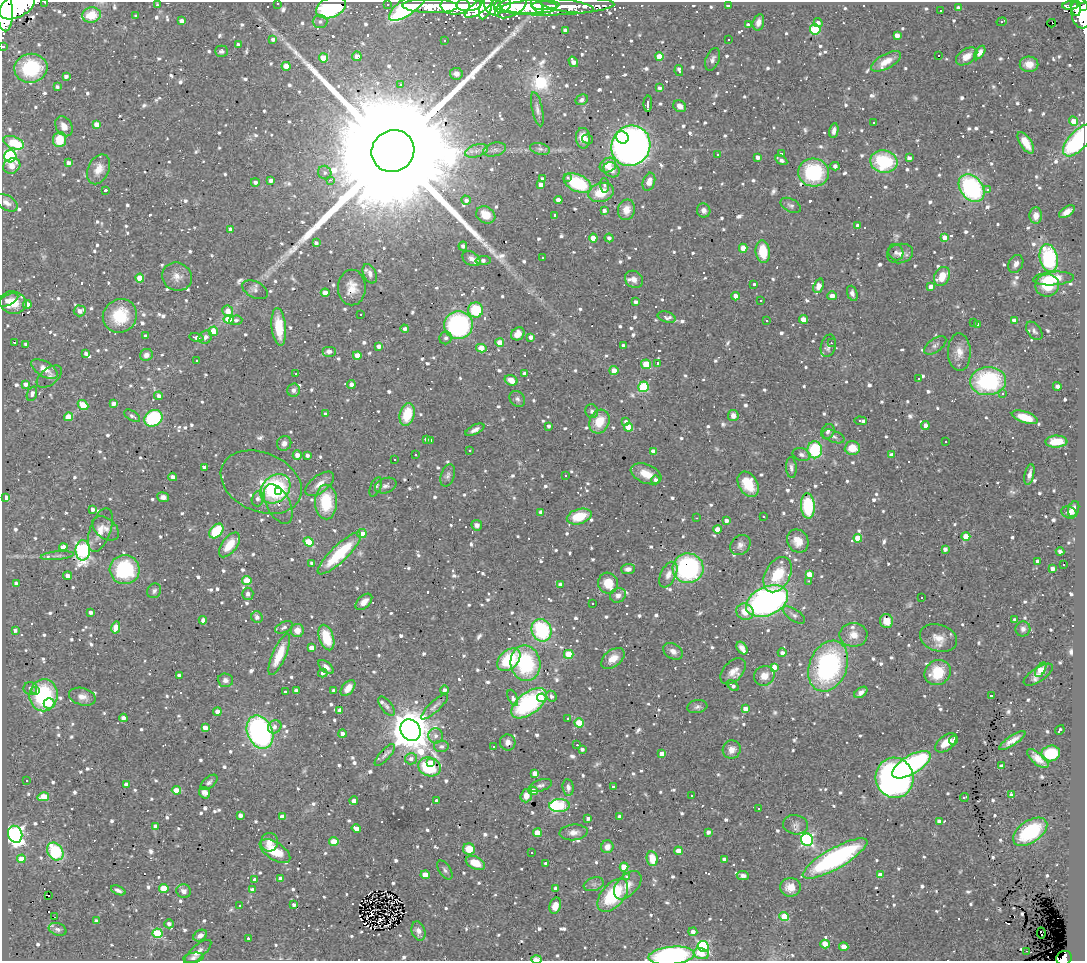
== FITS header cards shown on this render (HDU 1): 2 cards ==
NAXIS1  =                 1083
NAXIS2  =                  959

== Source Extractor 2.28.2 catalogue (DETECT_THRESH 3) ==
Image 1083 x 959 px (HDU 1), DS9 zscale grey, 1 PNG px = 1 image px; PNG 1087 x 963 px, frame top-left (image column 1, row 959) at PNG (2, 2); each listed source drawn as its Kron ellipse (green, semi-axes under 4 px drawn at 4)
Background 1.29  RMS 0.064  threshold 0.193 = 3 sigma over >= 5 px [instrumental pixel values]
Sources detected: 1466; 3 with non-positive FLUX_AUTO (blend fragments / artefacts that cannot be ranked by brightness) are neither listed nor drawn; of the other 1463, the 500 brightest by FLUX_AUTO listed and drawn (963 fainter detections omitted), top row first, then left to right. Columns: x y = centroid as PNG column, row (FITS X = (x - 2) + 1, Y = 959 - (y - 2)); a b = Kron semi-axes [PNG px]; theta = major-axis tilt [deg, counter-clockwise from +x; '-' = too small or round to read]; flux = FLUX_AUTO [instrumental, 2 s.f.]
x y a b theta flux
45 2 3 2 - 13
278 3 3 3 - 18
388 4 3 3 - 15
157 5 3 3 - 32
455 5 14 9 -1 3100
469 5 12 6 4 2900
493 5 11 8 -62 1800
503 5 9 7 36 1400
524 5 32 8 -4 6000
537 5 9 5 -59 1700
545 5 14 4 4 1800
1070 5 8 4 5 240
17 6 20 11 28 9100
407 6 22 8 36 810
430 6 28 7 -1 1300
557 6 57 8 2 1700
567 6 27 6 -8 940
729 6 4 4 - 24
331 7 15 10 22 510
480 7 17 6 36 1700
511 7 17 9 28 3100
1076 7 9 5 -80 620
1083 7 4 3 - 280
486 8 12 5 71 1300
958 8 4 4 - 22
4 10 21 8 -86 8800
940 10 3 3 - 30
1081 13 15 9 -81 1600
91 15 9 7 12 110
136 15 3 3 - 58
181 21 4 4 - 27
320 21 7 6 - 14
758 22 8 5 75 27
1001 22 5 3 - 43
818 23 4 4 - 17
1052 23 4 2 - 13
748 25 4 3 - 17
815 29 5 5 - 270
565 30 4 4 - 24
897 35 4 4 - 35
273 39 4 4 - 17
728 39 3 3 - 52
444 41 3 3 - 17
238 45 4 4 - 17
3 46 3 3 - 33
221 51 6 5 - 14
980 52 7 4 56 27
357 56 5 4 - 38
659 56 4 4 - 72
939 56 3 3 - 190
967 56 12 7 34 40
324 58 4 4 - 100
712 59 12 6 70 19
886 61 16 7 29 55
573 62 5 4 - 34
1029 64 9 7 -1 53
286 66 4 4 - 73
31 68 16 14 7 290
679 70 5 3 - 32
456 74 6 6 - 23
66 76 4 3 - 17
400 85 4 3 - 47
57 87 3 3 - 14
659 88 4 3 - 14
582 100 6 5 - 15
648 104 8 3 86 30
680 106 7 5 -34 26
537 109 17 5 -78 21
1073 121 4 4 - 53
874 123 3 3 - 33
96 124 4 4 - 39
64 126 11 8 -57 37
834 131 7 4 79 21
622 137 6 5 - 160
583 138 10 7 -85 41
588 139 5 4 - 15
59 140 7 6 - 110
1078 141 19 9 47 580
14 143 11 6 -21 200
1026 143 12 5 -56 65
631 146 20 19 - 3000
495 149 11 6 14 19
540 149 10 6 -14 14
393 151 22 20 35 460000
476 151 12 6 18 24
718 154 3 3 - 15
781 154 3 3 - 16
10 156 6 6 - 610
757 157 4 4 - 20
909 158 4 4 - 21
781 160 6 3 -31 16
884 162 14 11 -11 330
68 163 4 4 - 20
608 165 9 7 31 51
12 166 9 7 34 39
835 166 4 4 - 19
98 169 16 10 65 59
612 170 8 7 - 37
325 173 7 6 - 14
814 173 15 14 - 360
567 177 3 2 - 17
542 179 4 3 - 17
271 180 4 4 - 19
330 180 3 2 - 16
255 182 4 4 - 16
649 182 9 6 72 41
577 183 15 8 -25 310
541 185 4 4 - 45
604 185 7 4 -86 23
972 188 15 11 -51 660
105 190 3 3 - 68
987 190 3 3 - 40
601 192 13 9 18 120
466 200 5 4 - 19
558 200 4 4 - 33
7 203 12 7 -31 25
791 205 11 6 -28 15
626 210 10 8 77 49
704 210 7 6 - 19
604 211 4 3 - 16
1067 212 9 4 35 32
486 215 10 8 -30 81
555 215 4 3 - 15
1036 216 8 6 86 41
858 226 4 4 - 32
231 229 4 4 - 21
944 237 4 4 - 43
593 238 4 4 - 74
609 238 4 4 - 18
316 243 4 3 - 17
463 246 4 4 - 18
743 248 4 4 - 93
763 252 11 7 -84 120
896 252 8 7 - 15
900 253 13 9 13 31
542 258 3 3 - 260
1049 258 14 9 -79 410
471 259 10 6 -31 23
483 260 7 4 2 21
1016 264 9 7 61 26
370 274 10 6 -65 23
942 276 10 7 64 78
177 277 15 14 - 46
140 278 4 4 - 96
1053 278 20 6 4 120
634 279 9 8 - 30
754 284 3 3 - 19
1047 285 12 11 - 130
819 286 7 5 69 39
931 287 4 4 - 25
352 288 18 14 90 65
255 290 14 8 -27 21
325 293 4 4 - 34
852 293 8 5 -70 19
735 296 4 4 - 46
832 296 5 4 - 35
8 300 11 5 26 29
761 300 3 3 - 73
635 302 4 3 - 17
13 303 14 11 -11 75
27 304 4 4 - 35
476 310 7 7 - 180
80 311 6 5 - 25
228 311 6 5 - 51
361 314 3 3 - 31
120 316 17 16 - 190
667 317 9 5 -17 28
229 319 5 4 - 130
803 319 4 4 - 50
236 320 6 5 - 14
767 320 3 3 - 48
1014 320 4 4 - 37
973 323 3 3 - 31
977 324 4 3 - 14
458 325 14 14 - 700
279 327 19 7 -84 130
405 329 4 4 - 17
213 331 5 4 - 84
1034 331 10 6 -52 15
518 334 7 6 - 48
146 336 4 4 - 17
205 337 7 6 - 21
531 337 4 4 - 28
196 338 7 4 -10 27
446 338 6 6 - 15
14 342 3 3 - 71
500 343 4 4 - 66
831 343 3 2 - 37
26 344 4 3 - 14
935 345 13 6 35 18
379 346 4 4 - 20
623 346 4 3 - 15
828 346 11 7 75 20
481 348 5 4 - 85
329 351 7 5 0 19
959 352 19 11 -88 55
86 353 4 3 - 16
146 355 6 6 - 26
357 355 4 4 - 68
196 361 3 3 - 40
658 363 3 3 - 23
646 364 5 5 - 140
44 369 15 7 -30 55
614 371 4 4 - 49
525 373 4 4 - 14
296 374 3 2 - 17
49 377 14 8 37 22
919 379 3 3 - 20
511 380 6 5 - 57
988 381 18 14 5 530
26 384 4 4 - 22
351 384 4 4 - 21
1057 386 4 4 - 14
643 387 5 5 - 280
293 390 6 6 - 15
1003 393 3 3 - 42
32 394 7 5 69 16
159 396 4 4 - 19
517 399 9 7 -47 15
113 404 4 4 - 25
83 405 6 4 -41 140
592 411 7 6 - 14
326 414 4 3 - 14
407 414 11 7 76 140
132 416 9 4 -31 15
733 416 5 5 - 28
68 417 4 4 - 88
1025 417 13 5 -19 86
153 418 9 8 - 390
861 421 6 3 -3 40
599 422 12 9 65 100
626 422 4 4 - 14
925 425 4 4 - 28
549 426 3 3 - 14
628 427 4 4 - 100
475 430 10 4 27 20
828 431 8 6 60 18
833 436 11 6 -22 17
426 439 4 3 - 17
431 441 4 3 - 14
946 442 3 2 - 18
1056 442 11 6 2 81
284 443 7 7 - 27
852 448 7 7 - 64
469 450 3 3 - 16
815 450 8 7 - 260
653 452 4 4 - 48
297 455 4 4 - 33
307 455 4 4 - 14
415 455 3 2 - 24
801 455 9 6 -15 16
892 455 4 4 - 39
394 460 3 3 - 45
204 467 4 3 - 14
791 468 10 5 -87 15
646 474 16 9 -21 71
1029 474 10 4 77 20
448 475 11 6 72 17
565 475 3 3 - 13
173 477 4 3 - 22
656 480 4 4 - 18
261 482 42 29 -23 170
320 484 17 8 37 45
748 484 13 9 -59 120
386 486 11 7 20 19
376 487 10 5 67 14
275 489 17 13 44 500
279 492 3 3 - 190
163 497 6 5 - 21
6 498 4 3 - 61
258 499 8 6 75 19
326 502 17 11 -89 190
278 504 21 11 -62 45
808 506 12 7 -86 230
92 509 4 3 - 16
1074 509 8 5 73 32
541 512 4 4 - 16
1069 512 8 6 -17 20
579 516 13 7 16 130
763 516 3 3 - 16
697 518 3 2 - 35
726 521 4 4 - 22
477 525 5 5 - 18
106 528 15 10 -38 35
717 529 4 4 - 45
100 530 23 10 71 53
216 531 8 6 48 180
362 534 5 4 - 61
966 536 4 4 - 89
858 538 4 4 - 100
798 541 12 10 -59 62
309 542 5 4 - 140
229 545 14 7 53 85
740 545 11 9 43 24
63 547 4 4 - 53
945 549 4 3 - 23
83 550 10 7 89 970
1060 551 4 3 - 14
339 553 29 8 44 270
57 556 16 3 6 14
1038 561 4 4 - 31
312 563 4 3 - 14
1064 565 3 3 - 61
688 568 15 15 - 660
125 569 15 14 - 380
628 569 7 5 3 20
1052 569 4 3 - 23
809 574 4 4 - 46
668 575 14 7 64 33
778 575 19 12 61 170
68 576 4 4 - 28
247 581 5 4 - 120
809 581 3 2 - 54
16 583 4 3 - 18
608 583 10 10 - 88
560 584 4 3 - 13
154 591 7 6 - 14
248 594 6 5 - 16
618 595 8 7 - 23
921 598 3 3 - 16
767 601 22 14 24 1500
364 602 10 6 44 40
593 603 3 3 - 17
91 612 4 3 - 17
745 612 9 8 - 65
794 615 13 5 -34 18
257 617 6 5 - 20
203 620 4 4 - 16
1015 620 4 3 - 18
886 621 7 6 - 58
116 627 6 4 76 88
284 627 9 5 26 14
1023 629 7 7 - 18
15 630 4 3 - 16
297 630 6 6 - 41
542 630 11 10 - 430
853 635 14 12 0 51
326 638 13 7 -72 140
938 638 19 13 -19 61
311 648 4 4 - 35
742 648 7 4 -54 23
673 651 10 7 -32 27
782 653 4 4 - 20
279 654 22 6 66 120
569 654 5 4 - 140
613 658 13 8 38 53
509 660 13 9 43 240
525 663 18 15 -79 410
828 666 26 18 68 810
326 667 9 5 -41 24
774 667 4 4 - 41
1041 670 8 4 59 140
733 671 15 9 47 45
938 672 14 12 34 150
323 673 4 4 - 14
179 675 4 3 - 15
1038 675 17 7 34 34
764 676 10 9 - 48
225 680 8 7 - 19
733 686 7 4 -40 16
30 688 7 6 - 18
348 688 9 5 51 40
334 690 4 3 - 14
444 690 4 4 - 18
35 691 3 3 - 93
296 691 4 4 - 26
285 692 3 3 - 910
861 692 7 4 37 21
44 695 16 14 82 420
551 696 6 5 - 16
991 696 3 3 - 38
82 697 14 8 -16 35
513 698 8 4 -66 27
542 698 5 4 - 30
49 703 5 5 - 65
529 703 20 10 38 630
387 706 11 5 -52 15
435 706 18 5 44 18
697 707 10 6 9 15
745 709 4 4 - 41
340 710 4 4 - 29
217 712 4 4 - 45
123 718 4 4 - 24
568 719 3 3 - 38
579 723 4 4 - 180
275 727 7 6 - 23
205 728 4 4 - 36
411 730 11 9 -59 18000
1060 730 5 3 - 32
260 732 17 12 -66 1100
342 733 4 4 - 22
436 736 7 7 - 20
953 740 4 3 - 40
1012 741 15 5 34 38
508 742 8 8 - 25
946 743 12 7 40 62
577 745 3 2 - 15
442 746 8 6 0 17
493 746 3 2 - 21
582 749 4 3 - 16
732 749 9 9 - 37
1051 753 9 7 14 180
662 754 4 4 - 62
385 755 14 5 48 17
411 759 6 5 - 21
1038 759 13 5 -40 41
431 762 4 3 - 38
911 765 22 9 31 850
1001 766 4 3 - 18
429 767 11 9 -19 230
535 773 4 4 - 36
895 778 20 19 - 1800
27 780 3 3 - 19
209 782 10 5 40 14
126 784 4 4 - 37
541 785 12 5 17 16
568 787 8 5 -82 18
613 787 3 3 - 26
176 790 4 4 - 58
533 791 5 4 - 49
205 793 6 5 - 19
1011 795 4 4 - 21
526 796 7 5 71 46
692 796 3 2 - 39
43 797 6 4 15 110
964 797 4 3 - 34
354 801 4 4 - 25
436 801 4 3 - 17
559 805 10 6 3 360
759 809 3 2 - 30
240 815 4 4 - 24
282 817 4 4 - 28
619 817 4 4 - 26
588 818 4 3 - 15
939 821 4 4 - 24
795 825 12 9 -11 26
156 826 4 4 - 30
356 829 5 4 - 42
574 832 14 8 5 33
708 832 4 3 - 18
1030 832 19 11 34 340
537 833 4 4 - 70
15 834 8 7 - 1600
807 840 6 6 - 810
269 842 9 8 - 34
334 842 4 4 - 130
607 847 6 6 - 36
469 849 6 5 - 72
55 851 9 7 -55 270
275 851 17 9 -33 140
678 851 4 4 - 51
531 853 3 3 - 65
835 858 36 10 29 860
21 859 4 4 - 85
652 859 7 5 -78 76
724 859 4 4 - 14
475 863 10 6 -26 68
546 864 4 3 - 20
624 867 4 4 - 130
445 870 10 5 -57 14
425 875 4 4 - 57
743 875 6 4 -7 17
880 875 4 4 - 46
627 877 4 4 - 14
281 878 4 4 - 22
255 880 4 3 - 26
594 884 10 6 17 18
628 885 17 10 47 44
790 887 10 9 - 62
164 888 5 4 - 110
556 888 4 3 - 23
118 890 7 3 -23 17
253 890 4 3 - 30
184 891 7 6 - 23
613 895 19 11 50 300
48 896 4 2 - 20
294 905 4 3 - 15
240 906 3 3 - 14
555 906 8 5 73 40
55 917 3 2 - 40
784 917 5 4 - 140
97 921 4 3 - 22
169 924 4 4 - 16
58 929 9 6 -18 14
418 931 10 6 -72 28
693 932 4 4 - 22
157 933 5 5 - 280
1041 933 5 3 - 27
200 936 7 5 30 21
248 938 3 3 - 17
825 944 4 4 - 110
703 946 6 5 - 630
844 947 4 4 - 70
1027 951 3 2 - 18
198 952 17 6 42 35
701 954 8 5 -15 60
671 956 23 9 5 800
193 958 10 5 8 13
1064 958 8 6 30 130
536 959 5 3 - 69
At the frame edge (FLAGS 8, measured only in part): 10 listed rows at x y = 45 2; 278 3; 17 6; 1083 7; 4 10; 3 46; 1078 141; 671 956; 1064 958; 536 959
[963 fainter detections neither listed nor drawn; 3 non-positive-flux detections neither listed nor drawn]